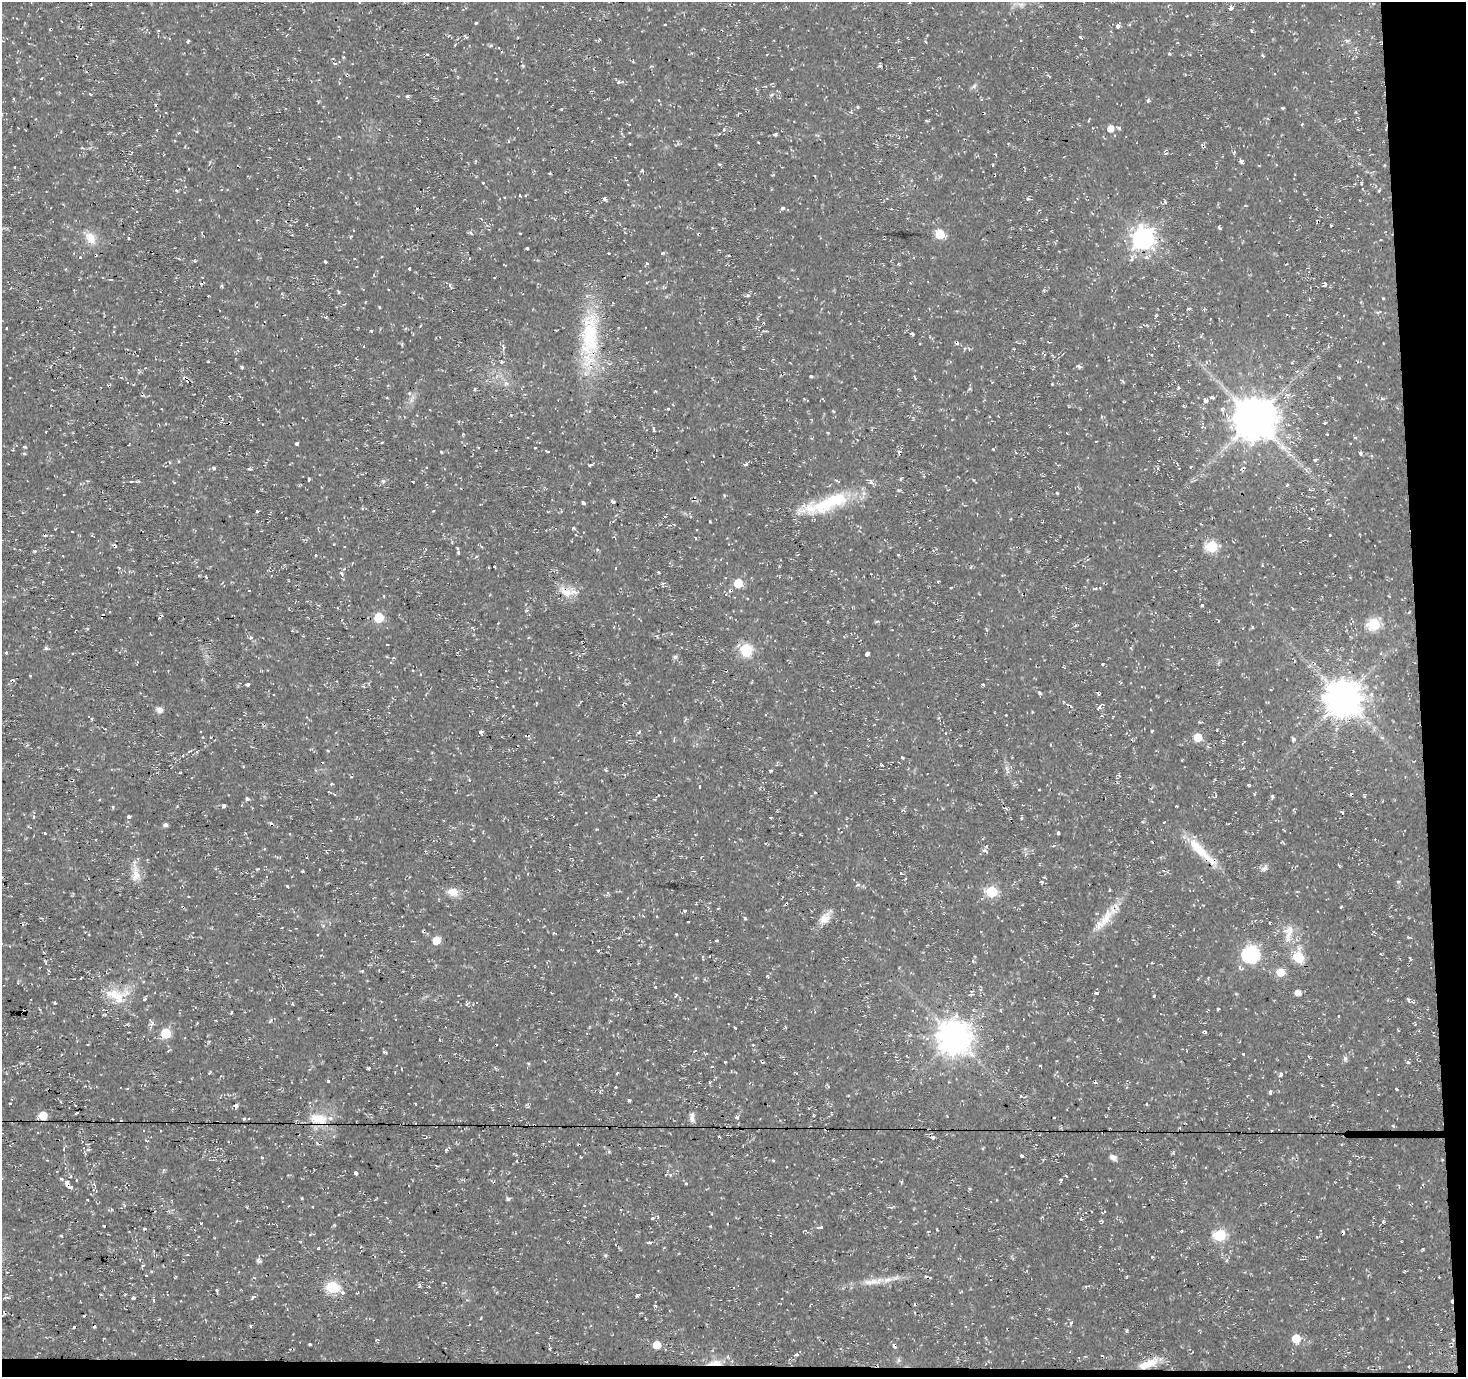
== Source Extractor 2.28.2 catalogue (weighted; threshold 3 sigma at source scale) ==
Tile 9 of 3 x 3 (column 3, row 3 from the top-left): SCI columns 2930-4393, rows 1-1375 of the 4395 x 4126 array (HDU 1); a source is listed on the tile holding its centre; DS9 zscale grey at full resolution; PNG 1468 x 1379 px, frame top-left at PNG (2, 2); no overlay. Shown black and unused: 4% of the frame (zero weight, under 2 of 3 exposures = <1% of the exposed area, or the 3 px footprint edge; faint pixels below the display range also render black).
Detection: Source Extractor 2.28.2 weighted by HDU 2 'WHT'; one run over the whole footprint, this tile lists its part. Background 0.00547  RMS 0.0031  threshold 0.0141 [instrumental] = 3 sigma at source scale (4.5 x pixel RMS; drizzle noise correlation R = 1.50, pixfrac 1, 0.0396/0.0396 arcsec/px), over >= 5 px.
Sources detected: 393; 56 cosmic-ray / hot-pixel residue — not listed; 1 inside a brighter listed object's ellipse — not listed separately; the other 336 listed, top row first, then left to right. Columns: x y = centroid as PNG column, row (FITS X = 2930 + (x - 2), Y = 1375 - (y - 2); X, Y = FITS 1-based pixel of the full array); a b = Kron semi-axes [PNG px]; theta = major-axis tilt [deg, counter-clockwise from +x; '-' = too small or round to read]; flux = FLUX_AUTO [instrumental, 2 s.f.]
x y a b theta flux
909 2 5 3 - 0.43
1021 4 9 4 -8 1
1230 8 4 3 - 8.8
476 23 3 3 - 0.88
665 25 3 3 - 0.68
1118 26 4 3 - 2.3
1252 31 4 3 - 0.41
1080 36 4 3 - 0.76
466 37 7 3 -54 0.45
188 41 3 3 - 1.2
1347 41 6 5 - 0.6
926 42 4 3 - 0.29
427 54 3 2 - 0.33
1262 55 5 2 - 0.35
881 66 5 3 - 0.51
347 75 4 4 - 0.36
42 79 3 3 - 2
618 82 6 4 88 0.4
974 86 8 4 45 0.68
90 94 4 3 - 0.26
407 96 6 3 43 0.4
1148 101 6 3 74 0.44
858 107 5 3 - 0.35
561 109 4 2 - 0.32
1356 112 4 3 - 0.27
1302 124 4 3 - 0.27
1110 128 6 6 - 2.6
724 129 5 4 - 0.42
775 134 4 4 - 0.57
758 142 3 2 - 0.61
630 144 4 2 - 0.21
1241 161 6 4 37 0.75
719 164 4 3 - 0.31
642 171 4 3 - 0.39
550 173 4 3 - 0.32
483 182 3 3 - 1
1361 183 4 2 - 0.29
1379 190 5 3 - 0.32
520 195 3 3 - 0.75
604 199 4 3 - 1.1
1029 199 7 4 -9 0.54
1165 202 5 4 - 0.66
783 208 6 4 15 0.67
417 209 3 3 - 0.34
1220 228 4 3 - 0.55
471 232 6 4 -68 0.51
520 233 2 2 - 0.31
940 234 6 5 - 11
90 238 17 11 -52 3.9
128 238 3 3 - 0.39
1143 238 8 8 - 210
527 248 3 3 - 0.38
609 253 3 3 - 0.63
80 257 3 3 - 0.84
1146 257 8 6 -17 0.95
325 261 4 3 - 0.64
647 263 3 3 - 0.74
409 269 3 3 - 0.7
202 277 3 2 - 0.4
201 283 4 3 - 0.46
450 285 8 4 -69 0.56
1325 285 4 3 - 1.1
222 286 5 3 - 0.36
339 292 3 3 - 0.45
748 295 5 5 - 0.63
1383 298 3 3 - 0.47
1189 309 7 3 31 0.56
326 317 4 3 - 0.26
7 328 3 3 - 0.61
405 329 4 4 - 0.48
371 330 3 3 - 2.4
912 333 4 3 - 4.3
590 336 57 24 90 26
1050 342 5 2 - 0.24
957 343 5 3 - 0.4
402 345 5 3 - 0.34
364 346 3 2 - 0.27
208 361 3 3 - 0.58
1206 362 5 3 - 0.28
1079 366 7 4 -23 0.69
242 367 4 3 - 0.44
811 376 4 3 - 0.33
914 376 5 3 - 0.31
121 377 5 3 - 0.3
1339 378 3 3 - 0.38
1052 384 3 3 - 0.24
1178 387 4 3 - 0.49
475 389 4 3 - 0.43
409 393 5 4 - 0.73
1212 397 4 3 - 1.4
1205 401 4 3 - 4.4
668 408 3 3 - 0.88
430 410 2 2 - 0.29
833 411 4 3 - 0.29
1254 418 12 11 - 1100
1325 423 3 3 - 0.57
654 429 6 3 -82 0.56
46 432 2 2 - 0.23
1327 434 3 2 - 0.25
297 444 4 3 - 1.5
478 447 2 2 - 0.32
535 447 3 3 - 0.66
993 449 3 3 - 0.25
547 451 5 2 - 0.44
899 451 6 2 10 0.34
441 452 4 3 - 0.33
1360 453 4 4 - 0.5
24 454 5 3 - 0.38
1315 459 4 3 - 1.5
745 464 3 3 - 1.2
590 465 6 3 43 0.37
214 468 4 3 - 0.61
250 469 4 3 - 2.3
924 476 3 3 - 0.33
309 479 3 3 - 2.7
383 481 6 6 - 0.57
413 481 3 3 - 1.4
1057 493 3 3 - 0.37
64 494 2 2 - 0.28
835 500 67 17 14 20
613 501 4 2 - 0.51
583 503 4 3 - 0.66
257 511 3 3 - 0.39
710 522 4 2 - 0.22
573 528 5 4 - 0.37
697 529 2 2 - 0.29
1330 535 3 2 - 0.78
696 538 4 2 - 0.22
334 544 3 2 - 0.29
481 546 4 3 - 0.36
1212 546 6 6 - 27
458 552 3 3 - 1.1
315 555 4 2 - 0.29
494 567 3 2 - 0.33
341 574 8 4 -47 0.59
206 577 5 3 - 0.31
938 581 3 2 - 0.45
738 583 6 5 - 8.9
950 587 3 3 - 0.66
1095 588 5 3 - 0.43
249 591 3 3 - 0.6
566 592 23 13 -26 4.4
384 596 4 3 - 0.26
1202 605 3 3 - 0.5
160 616 6 2 48 0.62
379 617 6 6 - 15
877 621 5 3 - 0.38
1374 624 6 6 - 27
1076 626 7 2 23 0.34
1252 627 4 3 - 0.39
1242 628 3 2 - 0.44
251 637 5 5 - 0.72
46 648 5 4 - 0.64
746 650 16 15 - 6.9
6 652 3 3 - 1
867 653 4 3 - 4.8
675 657 6 5 - 0.7
391 662 3 3 - 0.34
1102 664 3 3 - 0.41
30 675 3 2 - 0.34
247 684 4 3 - 2.1
983 684 3 3 - 2
1039 693 5 4 - 0.48
1371 694 6 5 - 0.86
1343 698 11 10 - 750
1099 708 5 4 - 1
160 710 7 6 - 1.6
1152 731 4 3 - 0.34
480 732 5 4 - 0.69
639 732 3 3 - 1.3
1198 737 6 5 - 6.6
1382 738 6 3 -21 0.41
1293 740 6 4 89 0.75
27 745 5 4 - 0.47
902 757 3 3 - 1.1
882 765 4 2 - 0.35
770 770 3 3 - 1.2
1118 775 5 3 - 0.31
332 784 4 3 - 0.37
1248 785 3 3 - 2.5
700 786 3 3 - 1.2
1039 789 3 3 - 0.72
815 792 3 3 - 0.5
1351 794 4 3 - 0.44
1272 796 5 4 - 0.53
247 799 5 4 - 0.55
177 806 3 3 - 0.23
224 806 4 3 - 1.1
113 807 4 3 - 0.32
1006 808 5 3 - 0.47
1342 812 3 3 - 0.81
129 816 4 3 - 3.1
34 817 4 3 - 0.31
771 817 3 3 - 0.93
1143 822 4 3 - 0.29
165 825 5 4 - 0.91
1058 833 3 3 - 1.3
45 834 3 3 - 1.1
1054 845 5 2 - 0.4
1198 849 42 11 -45 9.4
984 851 6 4 0 0.6
1264 868 12 6 38 1.1
258 869 4 3 - 0.41
136 875 20 11 82 3.7
905 879 3 2 - 0.27
1398 881 5 4 - 0.63
1041 882 5 4 - 0.43
288 886 4 3 - 1.3
452 892 14 10 -9 3.1
992 892 6 6 - 24
786 904 4 3 - 2.2
183 907 5 3 - 0.45
718 908 3 3 - 0.43
685 911 4 4 - 0.47
745 918 5 3 - 0.31
825 918 17 11 52 3.2
1106 919 31 10 55 6.5
1269 923 3 3 - 0.62
323 926 5 3 - 0.35
1289 932 26 8 75 3.7
89 934 3 2 - 0.36
436 940 6 5 - 5.1
717 940 3 3 - 1.6
598 950 4 2 - 0.3
44 952 3 2 - 0.39
1251 954 7 7 - 77
1298 957 6 6 - 18
1410 958 4 3 - 0.43
362 971 3 3 - 0.45
1280 972 11 9 0 3.2
81 978 3 2 - 0.47
655 987 3 3 - 1.1
1097 993 3 3 - 5.8
1298 993 5 5 - 2.1
115 995 32 14 -26 7.8
676 995 6 2 57 0.32
1154 996 3 3 - 0.28
144 999 3 3 - 2.5
1408 1000 6 4 15 0.49
55 1003 3 3 - 0.31
467 1004 6 3 72 0.44
1218 1009 3 3 - 1.3
231 1012 3 2 - 0.37
1339 1016 3 3 - 0.46
152 1024 8 5 38 0.82
735 1028 3 2 - 0.3
1204 1031 4 3 - 0.65
166 1033 6 6 - 14
954 1037 10 10 - 580
1007 1046 4 3 - 0.27
695 1050 3 2 - 0.22
1243 1054 3 3 - 0.55
1345 1058 7 5 -75 0.75
725 1062 3 3 - 0.48
1408 1063 5 3 - 0.51
1040 1065 3 2 - 0.44
712 1066 3 3 - 0.64
368 1069 4 3 - 0.54
617 1073 4 2 - 0.28
1281 1074 3 3 - 1.5
328 1081 3 3 - 0.93
710 1082 4 4 - 0.33
616 1087 3 2 - 0.28
1396 1089 3 2 - 0.47
1270 1092 5 4 - 0.51
1020 1096 4 3 - 0.3
629 1100 4 3 - 0.41
415 1103 3 2 - 0.23
1147 1104 4 3 - 0.27
236 1106 4 3 - 8.3
77 1113 4 3 - 1.7
43 1115 6 6 - 5.7
692 1117 14 6 90 1.4
737 1117 5 5 - 0.68
318 1118 28 13 -5 7.9
244 1119 3 3 - 0.84
1393 1126 5 3 - 0.35
933 1137 5 4 - 0.68
579 1145 3 3 - 1.3
446 1149 4 4 - 0.7
609 1152 5 3 - 0.42
1022 1156 3 3 - 0.99
262 1157 4 3 - 0.37
1113 1157 9 6 -33 1.1
773 1160 4 3 - 0.28
356 1173 3 3 - 8.9
670 1175 5 4 - 0.53
61 1179 4 4 - 0.43
76 1180 3 2 - 0.3
1061 1180 3 3 - 0.74
901 1182 4 3 - 0.46
686 1183 3 3 - 1.3
67 1184 6 4 -85 1.8
94 1185 5 4 - 0.61
71 1186 4 3 - 2.6
969 1188 3 3 - 0.81
88 1199 3 3 - 0.97
508 1199 5 5 - 0.58
891 1207 5 4 - 0.58
1091 1211 2 2 - 0.21
387 1218 4 3 - 0.19
652 1218 5 4 - 0.65
1081 1219 3 3 - 3.5
1384 1222 5 3 - 0.32
334 1225 4 4 - 0.39
821 1227 5 3 - 3.8
937 1229 2 2 - 0.26
1343 1232 7 2 -55 0.47
1220 1235 6 6 - 30
300 1241 3 2 - 0.37
650 1242 4 3 - 0.65
318 1248 3 3 - 0.83
258 1261 7 4 -56 0.76
60 1274 3 3 - 0.27
145 1275 3 3 - 1
872 1282 25 8 6 3.9
332 1287 6 6 - 32
217 1290 4 2 - 0.45
343 1292 4 4 - 1.2
358 1292 5 3 - 0.36
252 1297 3 3 - 1.2
133 1298 3 3 - 8.7
154 1300 4 3 - 1.2
1071 1322 3 3 - 2.2
94 1326 3 3 - 1.4
1126 1331 5 3 - 0.37
1296 1338 6 6 - 6.8
309 1344 3 3 - 1.2
657 1345 5 5 - 6.5
894 1345 4 3 - 1.2
796 1354 4 3 - 1.2
1102 1356 3 2 - 0.38
715 1363 18 6 5 3.6
1149 1363 28 10 23 5.7
985 1364 5 3 - 0.27
1409 1367 3 2 - 0.31
Overlapping masked pixels (flux is a lower limit): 15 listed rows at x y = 347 75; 590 336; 566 592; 160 616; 1198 849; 786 904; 183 907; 436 940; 236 1106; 579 1145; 67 1184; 71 1186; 894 1345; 715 1363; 1149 1363
Isophote crosses this tile's border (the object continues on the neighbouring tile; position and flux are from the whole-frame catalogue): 1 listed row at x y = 909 2
Unlisted compact peaks at least as high as the median listed source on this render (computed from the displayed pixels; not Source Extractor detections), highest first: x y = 663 253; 1119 128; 637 1295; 655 1306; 34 551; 1169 54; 379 307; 61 1236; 1283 108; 523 66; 1341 907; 1152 1257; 1156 315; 901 873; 858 885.